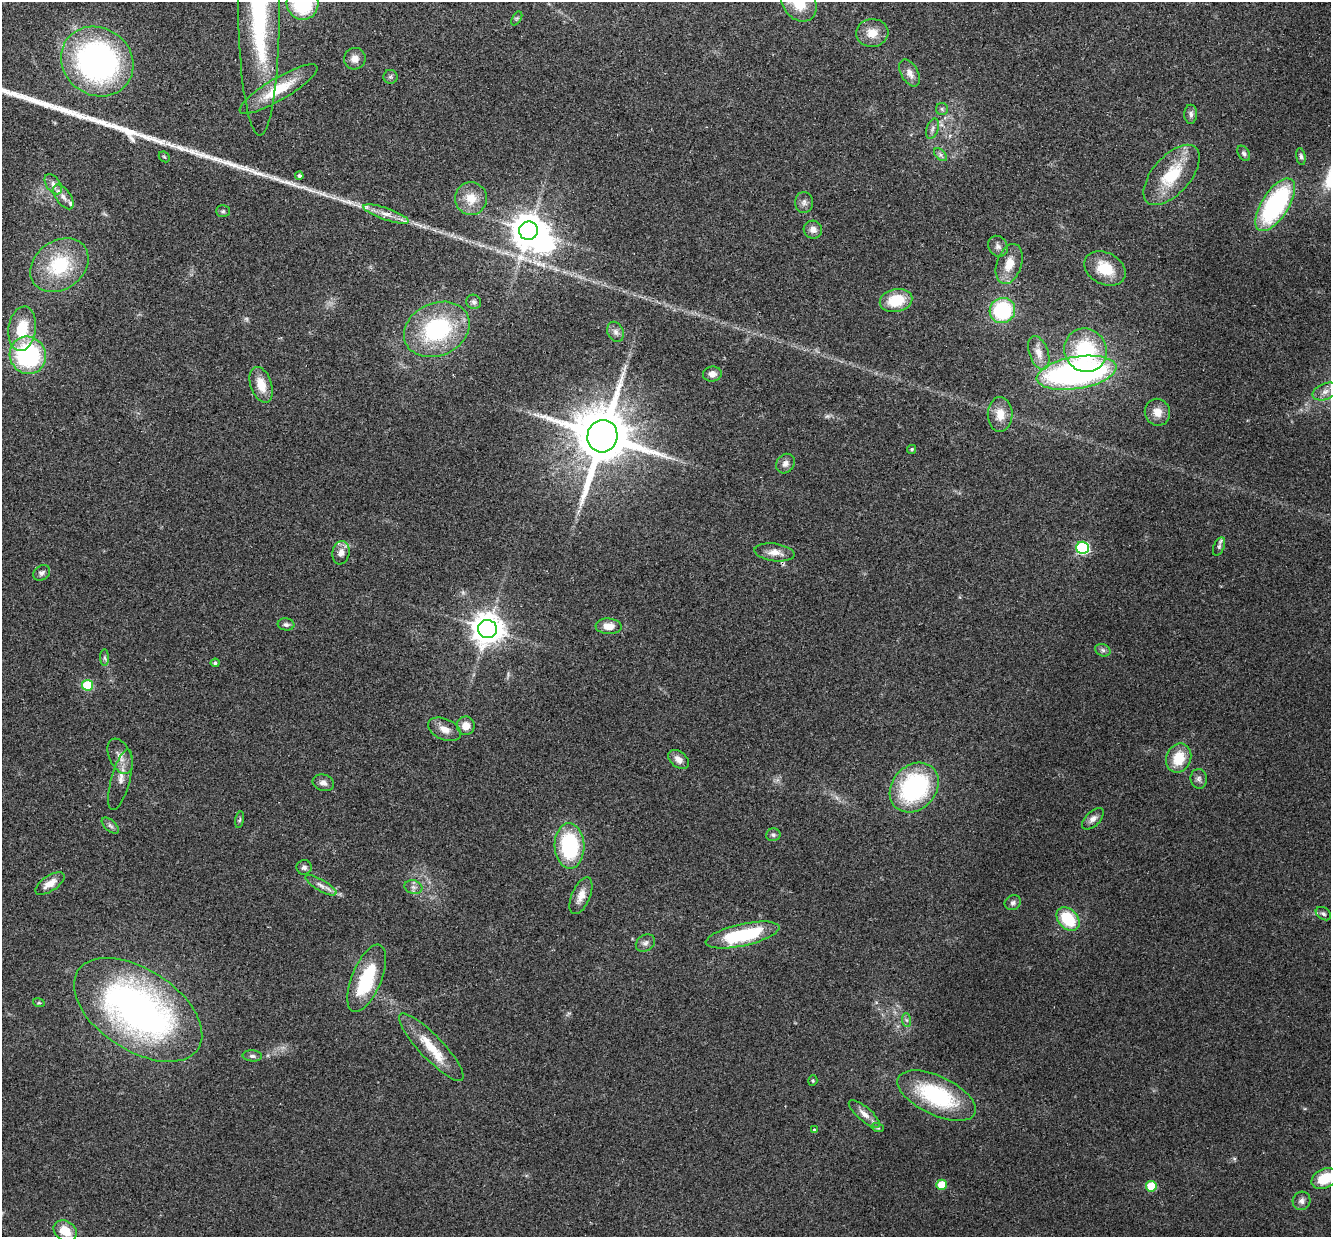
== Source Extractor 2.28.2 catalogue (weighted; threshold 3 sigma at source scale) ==
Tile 10 of 4 x 4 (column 2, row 3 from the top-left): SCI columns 1351-2679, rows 1422-2656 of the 5357 x 5440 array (HDU 1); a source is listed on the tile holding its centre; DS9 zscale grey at full resolution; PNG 1333 x 1239 px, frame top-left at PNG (2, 2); each listed source drawn as its Kron ellipse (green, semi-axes under 4 px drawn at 4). Shown black and unused: <1% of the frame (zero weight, under 2 of 3 exposures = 3% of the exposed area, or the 3 px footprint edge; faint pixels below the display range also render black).
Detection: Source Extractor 2.28.2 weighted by HDU 2 'WHT'; one run over the whole footprint, this tile lists its part. Background 0.0531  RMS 0.0079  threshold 0.0354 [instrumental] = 3 sigma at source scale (4.5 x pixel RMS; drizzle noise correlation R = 1.50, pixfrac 1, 0.05/0.05 arcsec/px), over >= 5 px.
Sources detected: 106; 1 too faint to see at this stretch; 2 inside a brighter object's white glare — neither listed nor drawn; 1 inside a brighter listed object's ellipse — not listed separately; the other 102 listed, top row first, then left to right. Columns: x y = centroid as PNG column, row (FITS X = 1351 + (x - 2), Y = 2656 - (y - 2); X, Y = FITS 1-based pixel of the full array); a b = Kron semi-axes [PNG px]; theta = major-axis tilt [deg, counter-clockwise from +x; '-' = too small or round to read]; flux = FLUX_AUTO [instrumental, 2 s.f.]
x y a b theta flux
303 3 16 16 - 56
799 3 20 16 -52 26
259 8 127 20 -90 150
517 18 7 4 58 1.3
872 33 16 14 6 11
355 59 11 10 - 5.8
97 61 37 33 -35 210
910 73 15 8 -60 5.8
390 77 7 7 - 1.8
278 89 45 11 31 28
942 109 6 6 - 1.3
1191 114 9 6 90 2.4
932 129 11 5 72 2.6
1244 153 8 5 -58 1.9
940 155 8 5 -45 2.1
164 157 6 4 -43 0.98
1301 157 8 4 -80 1.8
1172 175 36 19 48 33
299 176 4 4 - 1.8
53 184 11 7 -54 4.2
63 197 14 7 -54 4.9
471 198 16 16 - 14
804 202 10 9 - 3.3
1275 205 30 13 57 120
223 211 7 6 - 1.4
386 214 24 6 -19 7.7
813 230 9 9 - 4.1
529 231 9 9 - 1500
998 246 11 9 -56 3.5
1009 264 21 12 71 13
59 265 31 24 35 48
1105 268 22 15 -28 21
896 300 16 11 13 22
474 302 7 7 - 2.1
1002 310 13 12 - 58
22 329 22 13 82 24
437 329 34 26 24 81
616 332 10 8 -67 3.4
1085 350 22 21 - 52
1039 353 17 9 -70 8.1
28 355 19 18 - 90
1076 373 40 16 9 240
712 374 9 7 6 4.1
261 385 18 10 -71 13
1325 391 13 8 22 5
1157 412 13 12 - 8.1
1000 414 17 12 89 12
602 436 16 15 - 6300
912 449 4 4 - 0.95
785 464 10 8 52 3.7
1219 546 10 5 66 2
1083 548 6 6 - 96
775 552 20 8 -7 7.5
341 553 12 8 80 5.3
42 573 9 7 34 2.4
286 624 8 6 -6 2.1
609 626 13 8 -4 9.2
487 629 9 9 - 1300
1103 650 8 6 -22 2.2
105 658 8 4 -89 1.5
215 663 4 4 - 1.4
88 685 5 5 - 41
466 726 9 9 - 8.1
445 729 17 10 -24 7.2
120 756 19 11 -65 7.3
1179 758 15 12 68 20
678 759 11 7 -39 5
1199 779 10 8 -82 3.1
120 780 31 9 75 8.2
323 783 11 8 -17 4
914 787 27 22 46 98
1093 819 13 7 45 3.9
240 820 8 4 80 1.2
110 826 10 5 -41 2.3
773 835 7 6 - 1.8
569 846 23 15 -88 67
304 867 7 7 - 2.5
50 883 17 7 33 8.3
321 885 17 5 -30 4.4
413 887 9 6 -16 3
581 896 20 9 67 7.6
1013 903 8 7 - 2.2
1323 914 8 6 -32 2
1068 919 13 9 -47 31
743 935 37 11 12 55
645 943 10 8 32 2.9
367 978 36 14 68 47
39 1003 6 3 -17 0.93
138 1010 72 40 -33 320
907 1020 7 4 -88 1.5
431 1047 45 11 -46 24
252 1056 10 5 -5 2.2
813 1081 5 4 - 1
937 1096 42 19 -25 74
864 1114 19 7 -40 5.5
878 1128 6 4 -18 1
814 1130 3 3 - 2.2
1324 1179 13 9 27 20
942 1185 5 5 - 18
1151 1186 5 5 - 27
1302 1201 9 8 - 3.2
65 1231 12 9 -35 14
Isophote crosses this tile's border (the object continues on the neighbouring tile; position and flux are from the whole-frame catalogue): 4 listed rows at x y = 303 3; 799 3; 259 8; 1324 1179